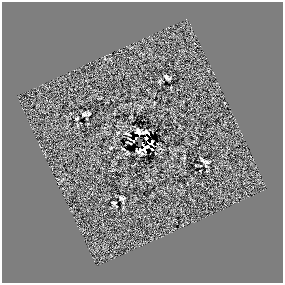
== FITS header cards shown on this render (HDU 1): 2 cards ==
NAXIS1  =                  281 /
NAXIS2  =                  281 /

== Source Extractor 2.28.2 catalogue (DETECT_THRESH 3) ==
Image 281 x 281 px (HDU 1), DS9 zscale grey, 1 PNG px = 1 image px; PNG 285 x 285 px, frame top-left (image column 1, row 281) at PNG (2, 2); no overlay
Background 0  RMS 17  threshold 50.7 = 3 sigma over >= 5 px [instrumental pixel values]
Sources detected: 20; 1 with non-positive FLUX_AUTO (blend fragments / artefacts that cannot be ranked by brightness) is not listed; the other 19 listed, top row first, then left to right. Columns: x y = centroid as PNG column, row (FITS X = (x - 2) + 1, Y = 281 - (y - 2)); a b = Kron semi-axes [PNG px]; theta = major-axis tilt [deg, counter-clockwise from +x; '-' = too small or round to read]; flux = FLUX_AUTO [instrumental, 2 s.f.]
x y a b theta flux
167 77 7 3 -36 2300
84 114 4 3 - 1800
77 119 3 2 - 1100
138 131 6 5 - 2600
145 132 7 4 5 1600
129 135 5 2 - 610
146 138 3 3 - 2000
131 140 7 2 -29 1700
130 143 3 2 - 930
143 144 3 2 - 1100
147 146 3 2 - 2200
111 147 4 2 - 800
123 149 3 2 - 690
144 149 7 3 71 2000
152 149 3 2 - 950
140 150 6 5 - 2000
203 160 12 4 -47 2500
121 198 5 3 - 2200
114 203 4 3 - 1300
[1 non-positive-flux detection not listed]